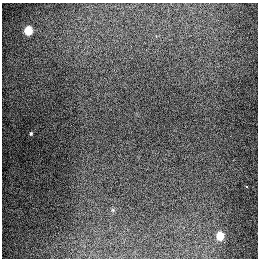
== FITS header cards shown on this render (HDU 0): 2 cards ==
NAXIS1  =                  256
NAXIS2  =                  256

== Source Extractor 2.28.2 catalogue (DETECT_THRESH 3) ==
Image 256 x 256 px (HDU 0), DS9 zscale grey, 1 PNG px = 1 image px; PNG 260 x 260 px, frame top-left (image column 1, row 256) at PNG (2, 3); no overlay
Background 1310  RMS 27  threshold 82.5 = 3 sigma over >= 5 px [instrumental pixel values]
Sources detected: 4; all 4 listed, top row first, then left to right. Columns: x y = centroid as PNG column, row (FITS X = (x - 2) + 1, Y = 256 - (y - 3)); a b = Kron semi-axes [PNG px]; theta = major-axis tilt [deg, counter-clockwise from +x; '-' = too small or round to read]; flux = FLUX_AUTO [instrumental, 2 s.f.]
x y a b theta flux
28 30 5 5 - 90000
31 133 4 3 - 2300
246 187 3 3 - 6400
220 236 5 5 - 67000